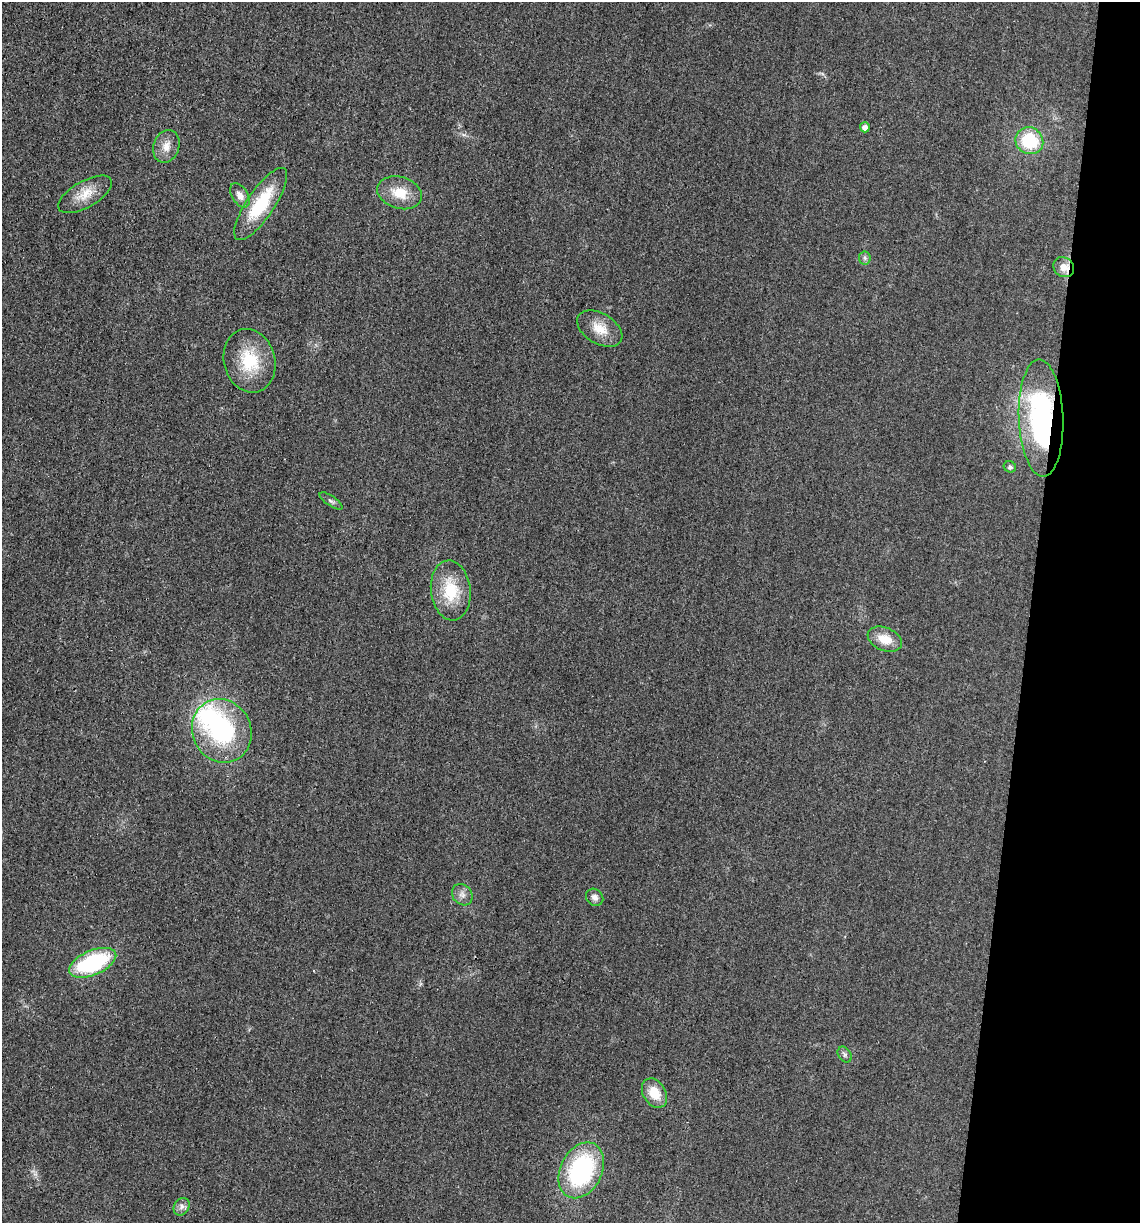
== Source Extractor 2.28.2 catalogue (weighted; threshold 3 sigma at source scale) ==
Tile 8 of 4 x 4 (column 4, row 2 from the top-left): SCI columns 3535-4672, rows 2452-3672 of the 4922 x 4903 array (HDU 1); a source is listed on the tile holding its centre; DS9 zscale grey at full resolution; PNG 1142 x 1225 px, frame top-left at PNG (2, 2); each listed source drawn as its Kron ellipse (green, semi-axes under 4 px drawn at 4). Shown black and unused: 10% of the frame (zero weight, under 3 of 4 exposures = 1% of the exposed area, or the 3 px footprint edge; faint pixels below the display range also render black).
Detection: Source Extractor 2.28.2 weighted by HDU 2 'WHT'; one run over the whole footprint, this tile lists its part. Background 0.0292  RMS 0.0058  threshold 0.0262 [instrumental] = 3 sigma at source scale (4.5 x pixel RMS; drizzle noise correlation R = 1.50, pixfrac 1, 0.05/0.05 arcsec/px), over >= 5 px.
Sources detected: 25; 1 inside a brighter object's white glare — neither listed nor drawn; the other 24 listed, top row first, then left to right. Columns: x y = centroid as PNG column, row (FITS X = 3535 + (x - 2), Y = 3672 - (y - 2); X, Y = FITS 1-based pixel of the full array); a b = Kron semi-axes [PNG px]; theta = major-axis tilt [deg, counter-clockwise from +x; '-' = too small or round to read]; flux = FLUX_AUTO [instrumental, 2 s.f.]
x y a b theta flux
865 127 5 5 - 3
1029 141 14 13 - 29
166 146 17 13 71 6.5
400 193 23 16 -16 13
85 194 30 13 30 11
240 195 13 8 -58 4.2
261 204 42 14 56 32
865 258 6 6 - 1.4
1064 267 11 9 -37 6.9
600 329 25 15 -32 11
249 361 32 25 -74 27
1041 418 58 22 -88 110
1010 467 6 5 - 1.4
331 501 13 5 -34 1.7
451 590 30 20 -83 24
885 639 18 11 -23 9.9
222 731 32 29 -64 73
462 895 11 9 -50 3.4
595 897 9 8 - 2.8
93 963 25 12 23 59
845 1055 8 6 -55 1.6
654 1093 16 11 -58 11
581 1170 29 20 64 75
182 1207 9 7 57 2.4
Overlapping masked pixels (flux is a lower limit): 2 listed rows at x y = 1064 267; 1041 418